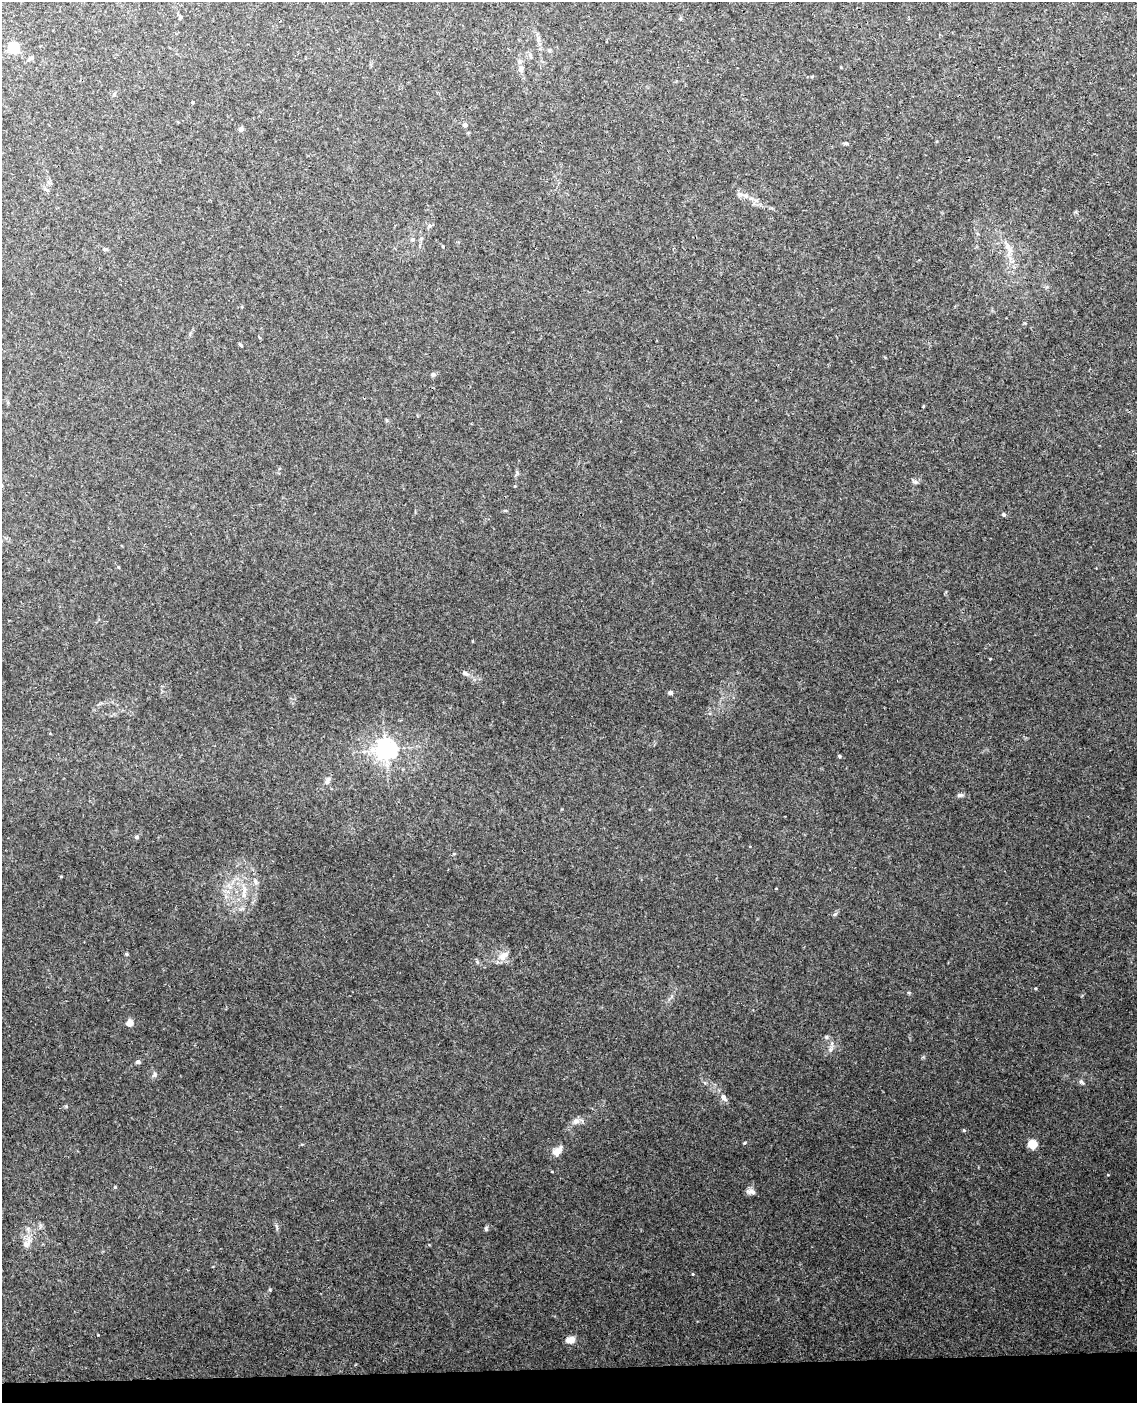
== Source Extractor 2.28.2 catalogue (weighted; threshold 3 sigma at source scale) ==
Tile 10 of 4 x 3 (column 2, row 3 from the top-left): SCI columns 1193-2327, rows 242-1642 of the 4652 x 4581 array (HDU 1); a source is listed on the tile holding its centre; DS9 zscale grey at full resolution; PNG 1139 x 1405 px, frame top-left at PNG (2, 2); no overlay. Shown black and unused: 2% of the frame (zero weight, under 3 of 4 exposures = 6% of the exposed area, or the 3 px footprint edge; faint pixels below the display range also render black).
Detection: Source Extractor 2.28.2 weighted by HDU 2 'WHT'; one run over the whole footprint, this tile lists its part. Background 0.0392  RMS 0.004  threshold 0.0181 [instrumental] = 3 sigma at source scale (4.5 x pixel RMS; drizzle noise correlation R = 1.50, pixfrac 1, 0.05/0.05 arcsec/px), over >= 5 px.
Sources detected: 56; all 56 listed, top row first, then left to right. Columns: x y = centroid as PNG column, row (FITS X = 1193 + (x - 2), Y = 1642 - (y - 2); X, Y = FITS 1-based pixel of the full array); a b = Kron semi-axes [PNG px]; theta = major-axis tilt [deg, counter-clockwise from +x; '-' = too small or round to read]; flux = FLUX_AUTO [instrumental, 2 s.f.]
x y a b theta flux
180 17 6 4 -44 0.56
13 48 6 6 - 17
549 50 6 4 69 0.61
30 58 10 4 37 0.88
521 69 8 7 - 1.8
812 76 5 3 - 0.41
114 95 7 3 90 0.51
192 102 3 3 - 0.35
465 125 5 5 - 1.2
241 129 4 4 - 1.8
846 143 7 4 -5 0.69
745 196 15 6 -23 2.4
429 226 6 6 - 0.89
413 239 7 5 0 0.8
443 246 4 2 - 0.32
1008 247 20 7 -62 3.8
105 249 8 4 -12 0.74
240 345 6 3 -46 0.51
433 375 6 5 - 0.77
923 406 3 2 - 0.34
915 482 8 4 -8 0.84
515 486 3 3 - 0.28
1004 514 5 5 - 0.59
118 567 4 4 - 0.39
990 659 4 3 - 0.29
465 673 11 6 -31 1.3
670 693 4 4 - 1.4
386 750 7 7 - 260
839 756 5 4 - 0.49
327 781 10 6 57 1.4
960 795 8 5 7 0.91
136 837 6 4 -1 0.7
61 877 4 3 - 0.33
255 881 9 5 -72 1.2
244 891 24 7 85 4.7
126 954 4 4 - 0.52
503 956 16 10 35 3.5
129 1023 4 4 - 8
826 1037 6 5 - 0.62
831 1049 7 4 71 0.86
138 1062 6 5 - 0.8
154 1075 8 6 57 0.92
1081 1082 8 5 -42 0.87
724 1097 10 7 -53 1.9
66 1106 6 3 73 0.41
576 1121 11 8 24 2
964 1130 5 4 - 0.5
745 1143 5 3 - 0.43
1032 1144 6 6 - 8.3
557 1151 14 9 50 2.9
115 1187 4 4 - 0.4
751 1192 12 7 -14 1.6
486 1229 7 5 78 0.65
26 1244 14 9 50 3
693 1274 4 4 - 0.31
570 1340 9 7 11 3.1
Unlisted compact peaks at least as high as the median listed source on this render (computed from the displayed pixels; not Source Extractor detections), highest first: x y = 1035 988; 835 914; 98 1335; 270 1290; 909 993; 705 1083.